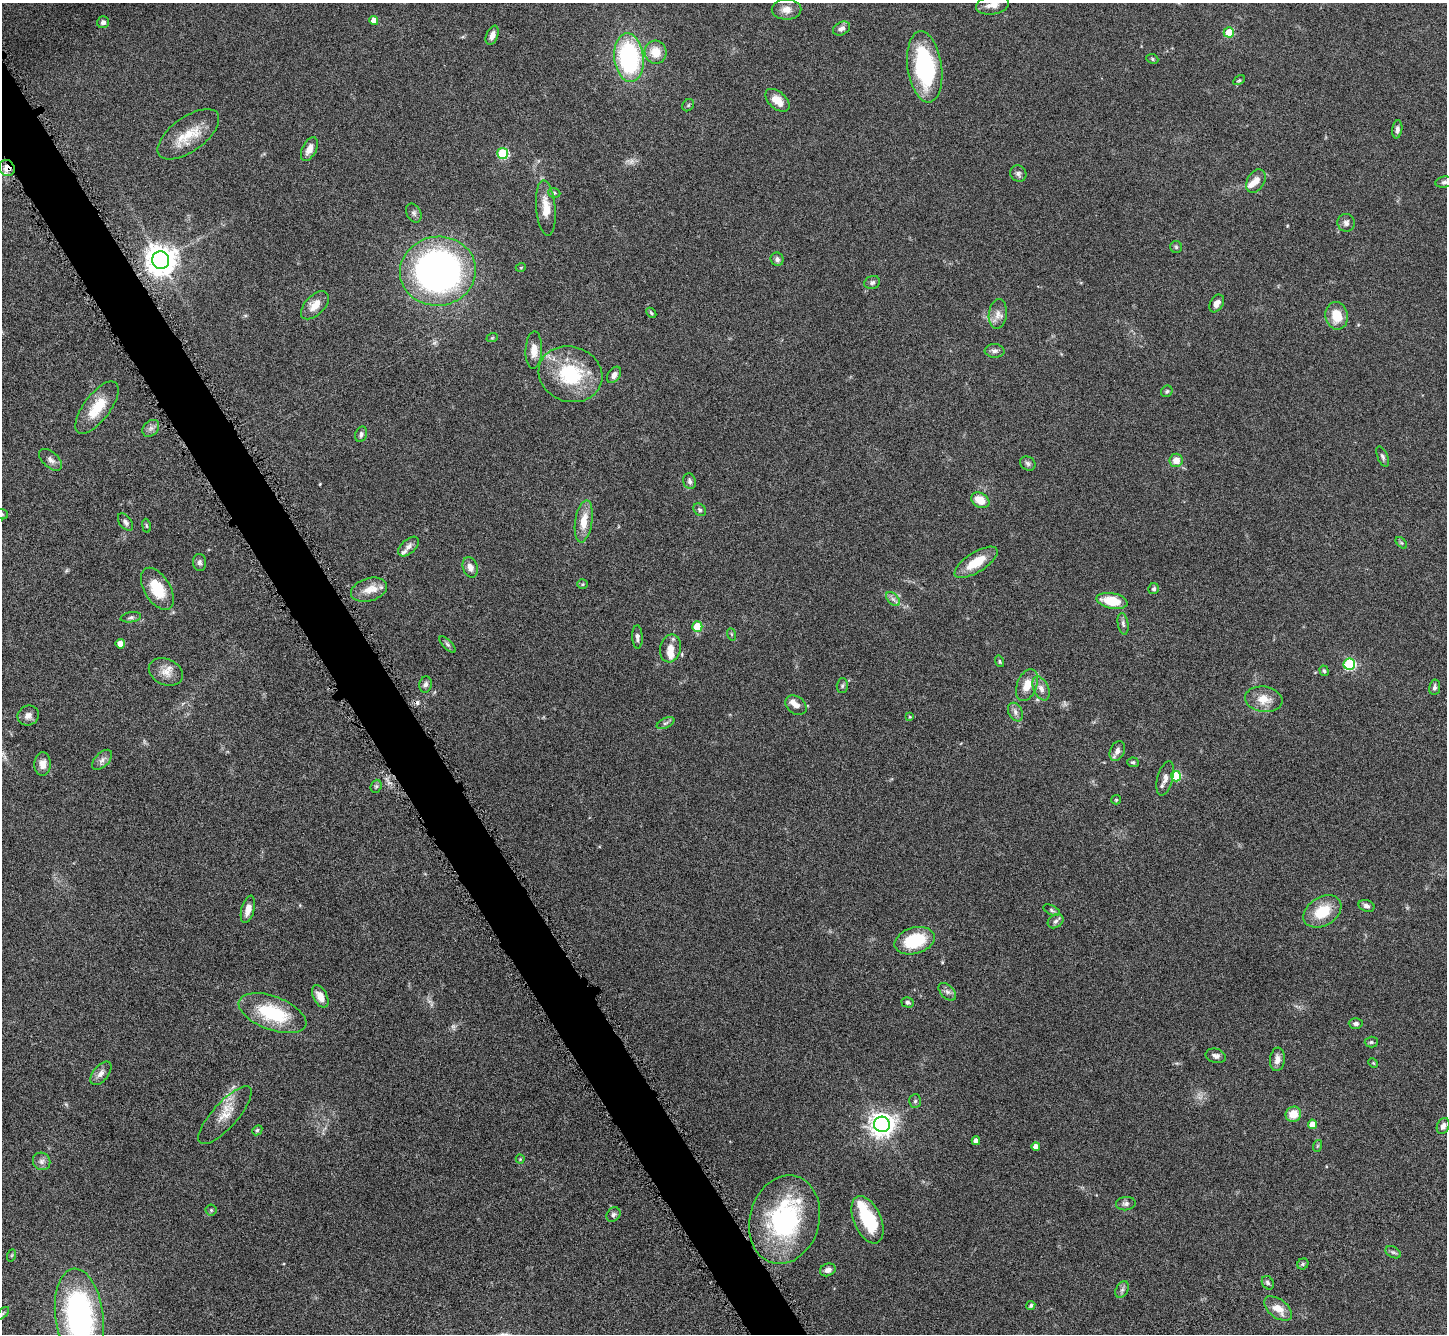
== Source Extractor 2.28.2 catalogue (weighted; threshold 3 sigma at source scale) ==
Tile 11 of 4 x 4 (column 3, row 3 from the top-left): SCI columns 2905-4349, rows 1634-2965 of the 5805 x 5795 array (HDU 1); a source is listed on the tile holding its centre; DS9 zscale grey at full resolution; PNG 1449 x 1336 px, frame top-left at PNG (2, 3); each listed source drawn as its Kron ellipse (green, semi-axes under 4 px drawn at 4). Shown black and unused: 4% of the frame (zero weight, under 8 of 16 exposures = <1% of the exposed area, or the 3 px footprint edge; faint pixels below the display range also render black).
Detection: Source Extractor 2.28.2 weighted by HDU 2 'WHT'; one run over the whole footprint, this tile lists its part. Background 0.0645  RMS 0.003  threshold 0.0124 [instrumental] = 3 sigma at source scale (4.09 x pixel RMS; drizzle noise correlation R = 1.36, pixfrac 0.8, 0.05/0.05 arcsec/px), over >= 5 px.
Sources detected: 154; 2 too faint to see at this stretch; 1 cosmic-ray / hot-pixel residue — neither listed nor drawn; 9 inside a brighter listed object's ellipse — not listed separately; the other 142 listed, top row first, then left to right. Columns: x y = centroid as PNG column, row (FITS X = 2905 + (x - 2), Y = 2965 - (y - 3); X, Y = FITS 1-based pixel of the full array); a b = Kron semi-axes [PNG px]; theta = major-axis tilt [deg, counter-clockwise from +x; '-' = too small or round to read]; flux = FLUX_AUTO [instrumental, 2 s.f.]
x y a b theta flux
993 5 17 9 10 2.2
786 9 15 10 1 2.3
374 20 4 4 - 2.1
103 22 6 6 - 0.99
841 28 9 6 31 1.3
1229 32 5 5 - 5.5
492 35 10 6 68 1.6
656 52 11 11 - 4.5
629 58 24 14 -83 38
1152 59 6 5 - 0.44
925 67 36 17 -82 31
1239 80 6 4 28 0.4
777 100 14 8 -42 3.3
688 105 6 5 - 0.47
1397 129 9 5 83 0.93
188 134 36 17 36 7.7
309 149 13 7 63 2.3
503 153 5 5 - 23
7 168 8 7 - 2.5
1018 174 8 7 - 0.86
1256 181 12 8 59 1.9
1444 182 9 5 8 0.74
554 193 6 4 -20 0.45
546 208 28 9 -85 4.9
414 213 10 7 -63 0.87
1346 223 9 8 - 1.1
1176 247 6 6 - 0.51
777 259 7 6 - 0.82
161 260 8 8 - 450
521 267 5 3 - 0.23
438 271 38 34 7 110
872 282 8 6 18 0.69
1217 303 10 6 57 1.5
315 305 17 10 46 3.3
651 313 6 4 -48 0.41
998 314 15 9 82 2
1337 316 14 11 -79 5.5
492 338 6 3 18 0.33
534 350 19 8 87 2.8
995 351 10 6 -5 0.96
570 374 32 27 -18 19
614 375 9 6 56 1.3
1167 391 6 5 - 0.53
97 408 31 13 53 7.9
151 428 9 7 44 1.1
361 434 8 5 71 0.77
1383 457 11 5 -67 0.73
51 460 14 7 -42 1.4
1176 460 6 6 - 2.6
1028 463 8 6 -32 0.79
690 481 8 6 -73 0.76
980 500 9 7 -32 4.5
700 510 7 5 -46 0.6
2 514 6 5 - 0.4
584 521 21 8 81 4.4
125 522 10 6 -53 0.89
146 526 7 3 -81 0.36
1401 543 7 4 -45 0.4
408 546 12 7 43 1.4
200 562 8 6 -83 0.8
976 562 25 10 32 6.6
470 567 10 7 -71 1.7
583 584 5 4 - 0.36
157 589 23 13 -59 8.9
1154 589 5 5 - 0.57
369 590 18 11 17 3.5
893 599 8 5 -44 0.92
1112 601 15 7 -11 7.5
131 617 10 5 8 0.7
1123 624 11 5 -80 0.81
697 627 5 5 - 7.5
731 634 6 4 -71 0.35
637 637 11 5 -88 0.96
120 644 4 4 - 3.1
447 644 10 4 -45 0.68
670 648 14 10 76 2.8
1000 661 6 3 -70 0.34
1349 664 6 5 - 30
1324 671 5 4 - 0.48
166 672 18 13 -24 2.9
426 684 8 6 75 0.91
1027 685 16 10 69 3.7
842 686 7 5 89 0.55
1435 687 8 5 80 0.75
1041 688 13 7 -64 1.8
1264 699 19 12 -8 4.3
796 705 11 8 -38 1.8
1015 712 10 6 -64 1.1
28 715 11 9 26 1.6
910 717 4 3 - 0.27
665 723 9 5 26 0.68
1117 751 10 7 64 1.6
102 760 12 7 45 1.3
1133 762 6 5 - 0.48
43 764 12 8 87 2.5
1176 776 5 5 - 16
1165 778 17 7 75 1.7
376 786 7 5 69 0.53
1116 800 5 4 - 0.32
1367 906 8 5 -20 0.98
248 909 14 6 74 2.5
1052 910 9 4 -26 0.56
1322 911 20 14 31 8.2
1056 921 8 6 33 0.82
914 941 20 13 17 14
947 992 11 6 -45 1
320 996 12 7 -63 2.5
908 1002 6 5 - 0.56
273 1013 35 16 -20 17
1356 1023 7 5 -1 0.83
1371 1042 6 5 - 0.51
1216 1056 10 7 -15 1.1
1277 1059 12 7 85 1.9
1373 1063 5 4 - 0.27
101 1073 14 7 50 1.6
915 1101 7 6 - 0.61
1293 1114 8 7 - 4.1
225 1115 37 12 48 5.3
882 1124 8 7 - 250
1312 1124 4 4 - 2.9
1443 1126 8 6 68 1.2
257 1130 5 4 - 0.39
976 1141 4 4 - 1.4
1317 1146 6 4 71 0.32
1036 1147 4 4 - 1.7
520 1159 4 4 - 0.28
42 1161 9 8 - 1.3
1126 1204 10 6 6 0.94
211 1210 5 5 - 0.45
613 1215 8 6 47 0.72
784 1220 45 34 74 39
867 1220 25 13 -66 12
1393 1252 8 5 -29 0.67
12 1255 6 4 71 0.3
1303 1264 6 5 - 0.52
828 1270 8 6 19 1.3
1268 1283 7 5 -59 0.6
1122 1290 9 6 63 0.82
1031 1306 5 4 - 0.5
1278 1308 16 9 -37 3.6
3 1313 8 4 45 0.48
79 1316 47 24 -83 69
Overlapping masked pixels (flux is a lower limit): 1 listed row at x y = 7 168
Isophote crosses this tile's border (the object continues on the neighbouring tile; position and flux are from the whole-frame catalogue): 3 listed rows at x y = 993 5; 2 514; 79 1316